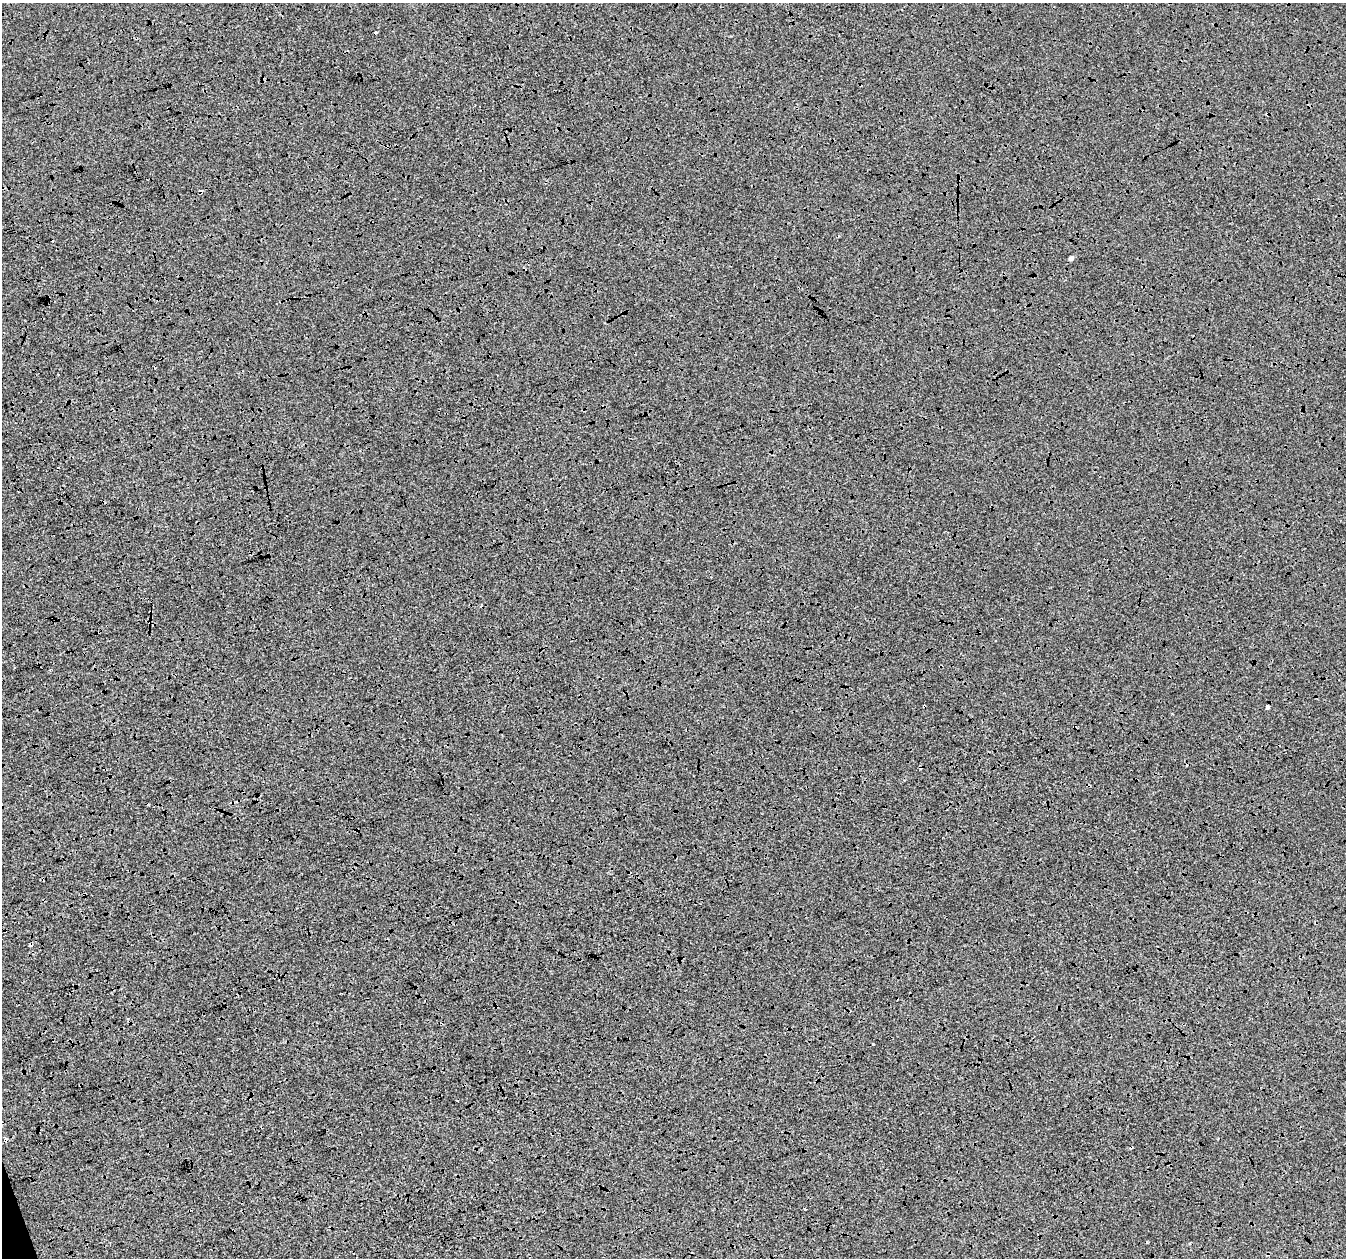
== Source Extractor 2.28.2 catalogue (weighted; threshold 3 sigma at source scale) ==
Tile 7 of 4 x 4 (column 3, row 2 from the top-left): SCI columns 2690-4033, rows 2577-3832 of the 5382 x 5205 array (HDU 1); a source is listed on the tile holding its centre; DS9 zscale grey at full resolution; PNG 1348 x 1260 px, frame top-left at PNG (2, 3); no overlay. Shown black and unused: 2% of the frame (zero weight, under 3 of 4 exposures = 2% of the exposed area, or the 3 px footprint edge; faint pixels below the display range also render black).
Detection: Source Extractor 2.28.2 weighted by HDU 2 'WHT'; one run over the whole footprint, this tile lists its part. Background -1.94e-04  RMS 0.0065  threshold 0.029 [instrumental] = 3 sigma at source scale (4.5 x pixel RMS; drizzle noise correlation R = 1.50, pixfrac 1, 0.0396/0.0396 arcsec/px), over >= 5 px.
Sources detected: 9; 3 cosmic-ray / hot-pixel residue — not listed; the other 6 listed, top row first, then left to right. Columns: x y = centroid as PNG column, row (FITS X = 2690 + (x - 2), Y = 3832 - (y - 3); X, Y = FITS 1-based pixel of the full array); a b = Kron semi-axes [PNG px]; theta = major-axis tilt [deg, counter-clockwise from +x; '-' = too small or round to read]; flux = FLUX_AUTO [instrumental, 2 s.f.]
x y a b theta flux
387 147 3 3 - 0.73
1071 258 5 4 - 2.6
50 670 3 3 - 0.45
1267 707 4 4 - 1.8
873 1044 3 3 - 0.7
80 1085 3 2 - 0.44
Overlapping masked pixels (flux is a lower limit): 2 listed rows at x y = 387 147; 80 1085